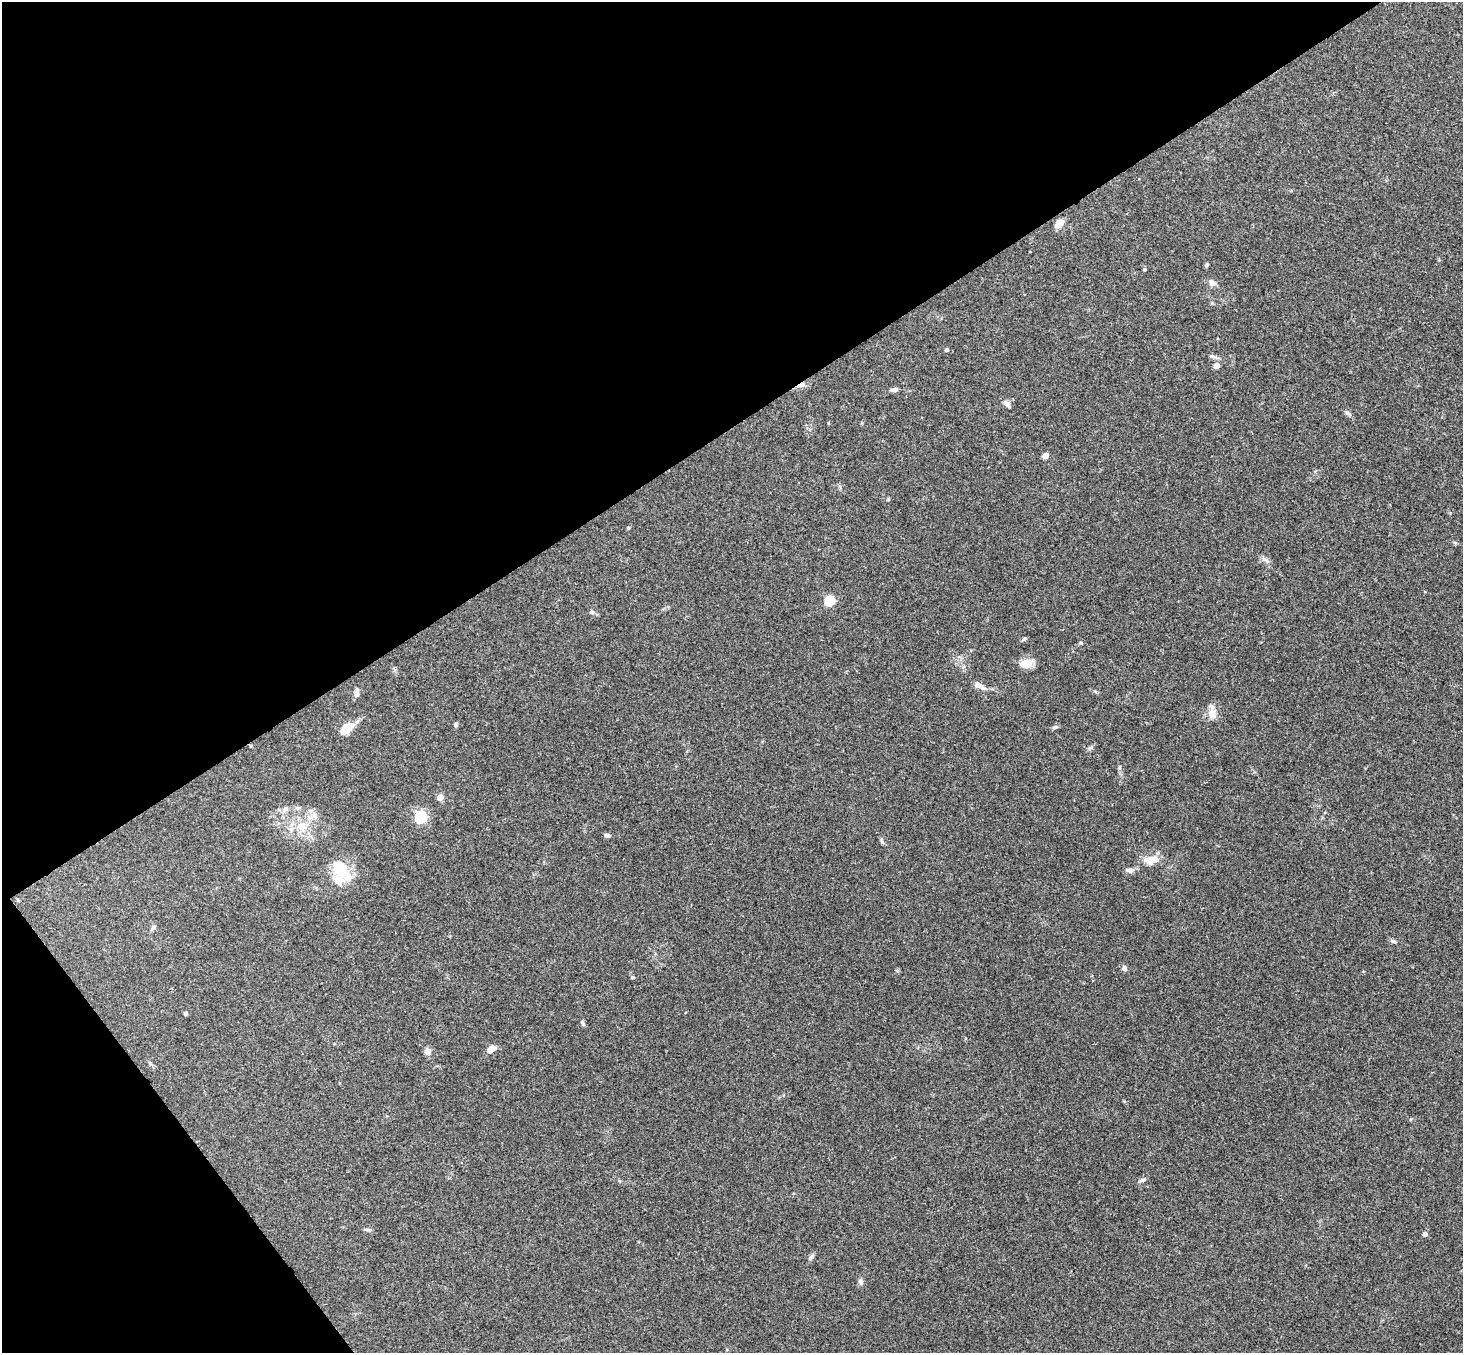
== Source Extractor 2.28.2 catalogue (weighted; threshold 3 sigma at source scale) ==
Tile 5 of 4 x 4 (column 1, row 2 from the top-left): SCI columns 53-1513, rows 3033-4383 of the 5947 x 5928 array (HDU 1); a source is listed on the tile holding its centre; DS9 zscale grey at full resolution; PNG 1465 x 1355 px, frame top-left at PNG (2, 2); no overlay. Shown black and unused: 36% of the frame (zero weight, under 3 of 4 exposures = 6% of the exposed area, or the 3 px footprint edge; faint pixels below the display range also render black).
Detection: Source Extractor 2.28.2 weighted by HDU 2 'WHT'; one run over the whole footprint, this tile lists its part. Background 0.201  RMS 0.0082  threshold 0.0371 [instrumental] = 3 sigma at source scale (4.5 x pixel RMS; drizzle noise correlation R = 1.50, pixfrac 1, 0.05/0.05 arcsec/px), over >= 5 px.
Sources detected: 48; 1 inside a brighter listed object's ellipse — not listed separately; the other 47 listed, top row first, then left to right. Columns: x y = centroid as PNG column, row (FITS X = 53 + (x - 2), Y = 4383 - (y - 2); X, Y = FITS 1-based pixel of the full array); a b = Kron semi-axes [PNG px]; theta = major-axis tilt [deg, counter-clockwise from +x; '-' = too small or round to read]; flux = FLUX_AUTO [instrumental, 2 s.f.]
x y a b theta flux
1059 223 11 7 43 7.2
1206 265 6 4 28 1.3
1144 270 4 4 - 0.81
1212 283 12 7 -30 3.5
946 350 4 4 - 1.4
1216 366 4 4 - 7.9
801 385 11 6 25 4
894 389 9 5 15 2.4
1007 404 10 6 -41 3
1347 413 8 5 -51 2
1045 456 5 4 - 9.7
888 500 6 3 20 0.75
628 528 5 3 - 0.88
829 600 5 5 - 53
592 612 8 5 -8 1.9
1024 639 7 4 36 1.4
1026 664 15 11 8 8.5
980 686 20 6 -28 5.1
356 694 10 6 70 2.7
1212 714 15 10 -83 6.8
456 724 6 5 - 1.3
1055 727 8 5 21 1.6
346 728 16 9 42 12
1090 748 6 5 - 1.5
440 797 5 4 - 9.4
285 809 10 6 45 3
314 815 8 6 -20 3.6
421 817 6 5 - 97
302 827 16 13 84 13
607 835 6 5 - 2.1
882 842 9 4 -63 1.5
1151 860 20 10 7 11
1130 870 12 6 -3 3.1
341 871 31 18 -82 26
153 927 8 5 47 1.9
1393 941 7 5 -18 1.8
1124 968 7 6 - 2.4
633 977 5 4 - 0.99
185 1013 4 4 - 1.9
583 1024 7 5 -71 1.6
491 1049 10 6 29 7.8
428 1051 9 8 - 3.5
1142 1180 8 5 15 2
368 1230 11 3 -7 1.6
1425 1234 4 4 - 4.7
811 1257 7 4 45 1.6
861 1282 8 6 89 2.4
Overlapping masked pixels (flux is a lower limit): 1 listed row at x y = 801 385
Unlisted compact peaks at least as high as the median listed source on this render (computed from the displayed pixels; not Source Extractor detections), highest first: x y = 1081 643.